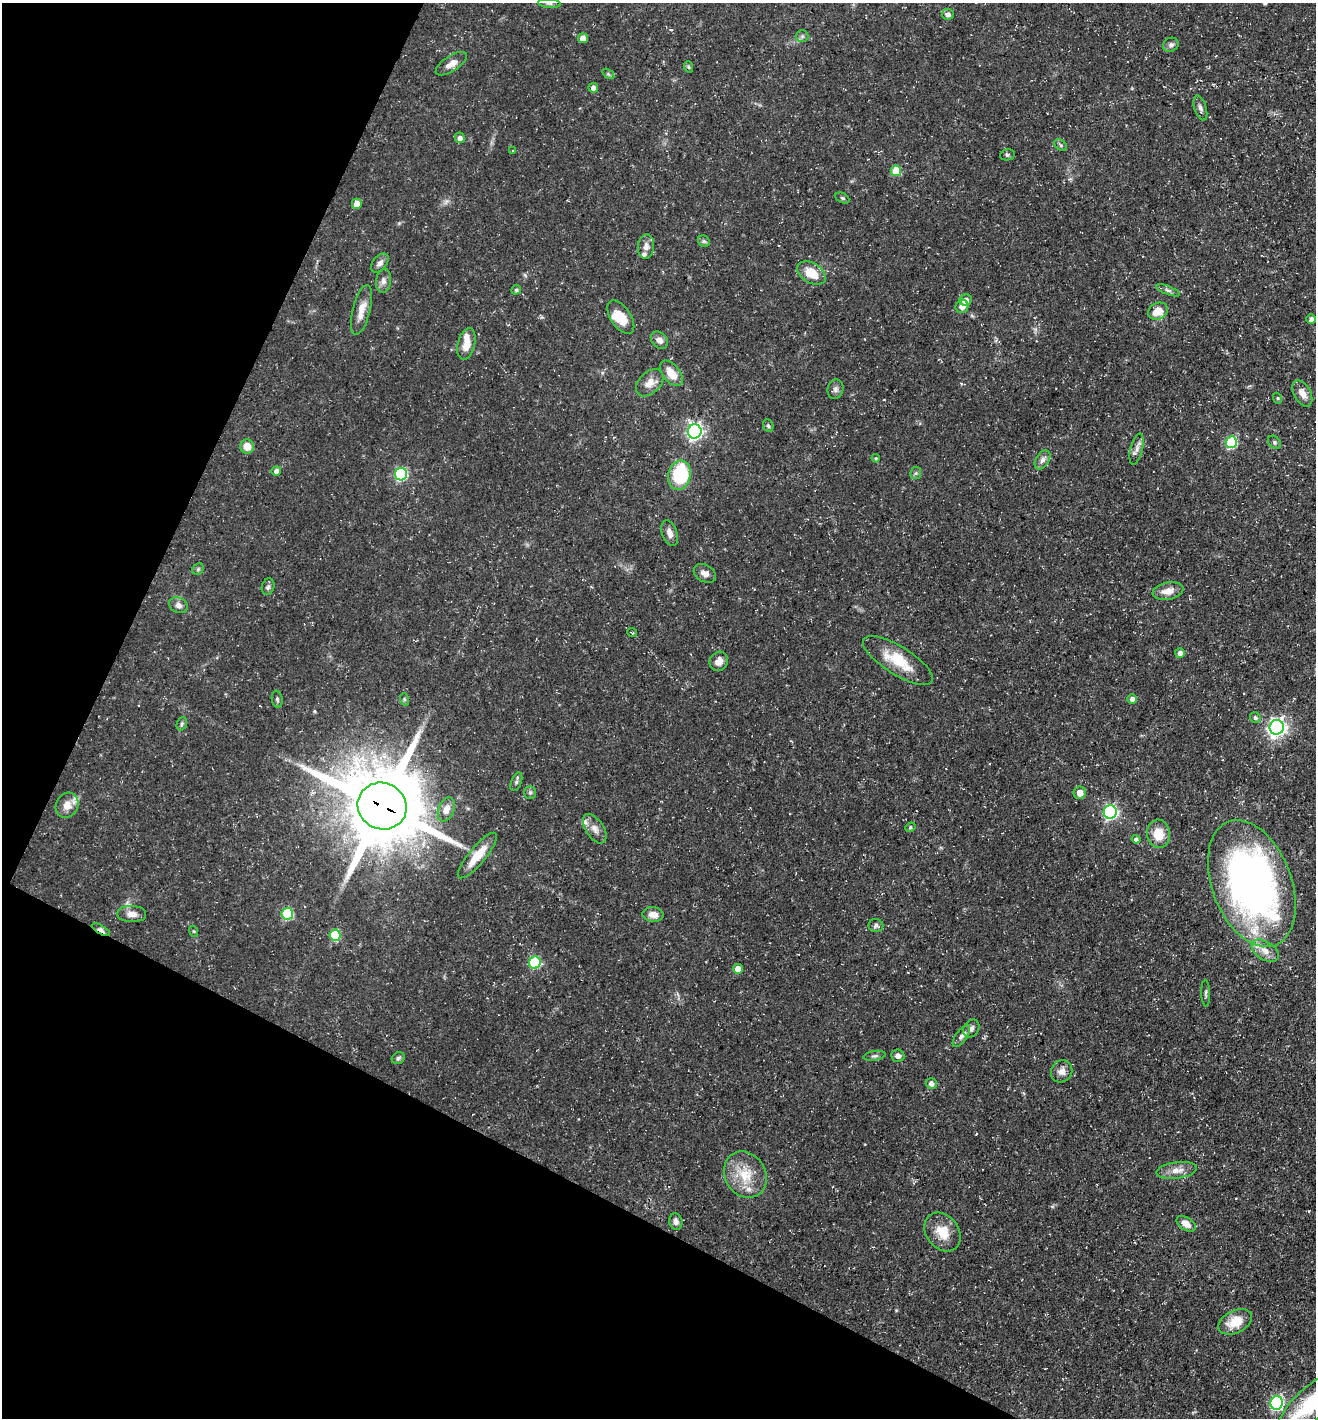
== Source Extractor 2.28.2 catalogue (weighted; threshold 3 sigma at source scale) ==
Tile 9 of 4 x 4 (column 1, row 3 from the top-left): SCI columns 141-1454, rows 1417-2832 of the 5674 x 5663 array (HDU 1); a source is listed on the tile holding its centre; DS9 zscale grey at full resolution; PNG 1318 x 1420 px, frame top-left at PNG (2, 3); each listed source drawn as its Kron ellipse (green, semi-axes under 4 px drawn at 4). Shown black and unused: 25% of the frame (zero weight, under 3 of 5 exposures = <1% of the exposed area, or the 3 px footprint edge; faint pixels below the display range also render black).
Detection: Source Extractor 2.28.2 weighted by HDU 2 'WHT'; one run over the whole footprint, this tile lists its part. Background 0.0358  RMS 0.0039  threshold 0.0175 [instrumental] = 3 sigma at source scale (4.5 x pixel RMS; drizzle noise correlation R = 1.50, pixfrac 1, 0.05/0.05 arcsec/px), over >= 5 px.
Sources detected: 109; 5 inside a brighter listed object's ellipse — not listed separately; the other 104 listed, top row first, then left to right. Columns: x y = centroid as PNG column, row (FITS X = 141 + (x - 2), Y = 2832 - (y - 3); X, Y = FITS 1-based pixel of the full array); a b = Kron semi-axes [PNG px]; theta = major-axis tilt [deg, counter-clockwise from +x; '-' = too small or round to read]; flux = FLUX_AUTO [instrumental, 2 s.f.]
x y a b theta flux
549 4 11 4 -5 0.98
948 14 6 5 - 1.8
802 36 6 6 - 0.84
583 38 5 5 - 2.9
1171 45 8 6 27 1.3
451 64 18 7 33 3.4
689 67 6 3 -70 0.49
608 74 7 4 -35 0.58
593 88 5 5 - 2.1
1200 108 13 6 -73 1.5
460 138 5 5 - 1.5
1061 145 7 4 -37 0.71
513 151 3 3 - 0.32
1007 155 7 5 13 0.8
896 171 5 5 - 12
842 198 7 5 -26 0.66
357 204 5 5 - 3.8
704 241 6 5 - 0.78
646 246 12 8 83 2.5
380 263 11 7 50 1.9
811 273 15 10 -32 8.2
384 281 12 7 83 1.9
516 290 5 4 - 0.78
1168 290 13 4 -21 1.1
966 300 6 5 - 2.4
962 306 7 6 - 2.8
361 310 25 8 75 4.7
1158 311 10 8 26 5.9
621 317 19 10 -56 7.6
1311 319 5 4 - 1.7
659 340 9 7 -45 2.2
466 344 16 8 76 5.2
671 373 15 8 -51 5.9
650 383 16 10 45 3.7
835 389 10 8 76 1.5
1302 393 14 8 -62 3.6
1277 398 6 3 -70 0.45
768 426 7 5 -68 0.65
695 431 7 7 - 120
1231 442 6 5 - 32
1275 442 7 5 -43 0.78
247 447 7 6 - 4.7
1137 449 16 6 76 2.2
876 458 4 3 - 0.46
1042 460 10 6 57 1.8
276 471 5 4 - 1.5
916 473 6 5 - 0.71
401 474 6 6 - 52
679 475 15 11 77 24
670 533 13 7 -71 2.4
198 569 6 5 - 0.69
705 573 12 8 -29 2.5
268 587 8 6 72 1
1168 591 15 8 11 4.1
178 605 10 7 -27 1.8
632 632 5 3 - 0.36
1180 653 5 5 - 1.6
898 660 40 14 -32 13
719 661 10 9 - 2.7
277 699 8 5 -81 0.8
404 699 6 4 -72 0.58
1132 699 5 4 - 1.6
1255 718 5 5 - 0.92
182 724 7 5 68 0.75
1277 727 7 7 - 170
516 782 10 5 69 1
530 793 6 5 - 0.79
1080 793 6 6 - 3.4
67 805 13 11 63 4.5
382 806 25 23 -27 4400
446 809 12 8 68 3.6
1110 812 7 6 - 84
910 827 5 4 - 0.59
595 829 16 9 -57 3.1
1159 834 14 11 -83 7.4
1136 839 4 4 - 1
477 856 29 8 50 9.3
1252 884 66 39 -69 200
132 914 14 8 -2 3
287 914 6 5 - 32
653 914 10 7 -5 3.4
876 926 7 6 - 1.1
101 930 10 4 -30 2.6
193 931 5 3 - 0.4
335 935 5 5 - 22
1265 951 15 9 -33 3.7
535 963 6 6 - 32
738 969 5 5 - 4.4
1206 993 13 3 -88 0.85
971 1029 9 7 57 1.7
961 1036 13 5 54 1.7
874 1056 11 5 10 0.96
898 1056 6 6 - 1.8
398 1058 7 5 36 0.88
1062 1071 11 10 - 2.6
931 1083 5 5 - 1.8
1177 1170 20 8 7 3.8
745 1175 24 20 -58 11
676 1222 8 6 -76 1.8
1186 1224 10 6 -32 3.2
943 1232 21 16 -52 8
1235 1322 18 11 26 7.5
1277 1403 6 6 - 70
1311 1404 47 16 44 24
Overlapping masked pixels (flux is a lower limit): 2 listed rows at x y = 382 806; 101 930
Isophote crosses this tile's border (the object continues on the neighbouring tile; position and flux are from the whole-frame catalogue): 1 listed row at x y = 1311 1404